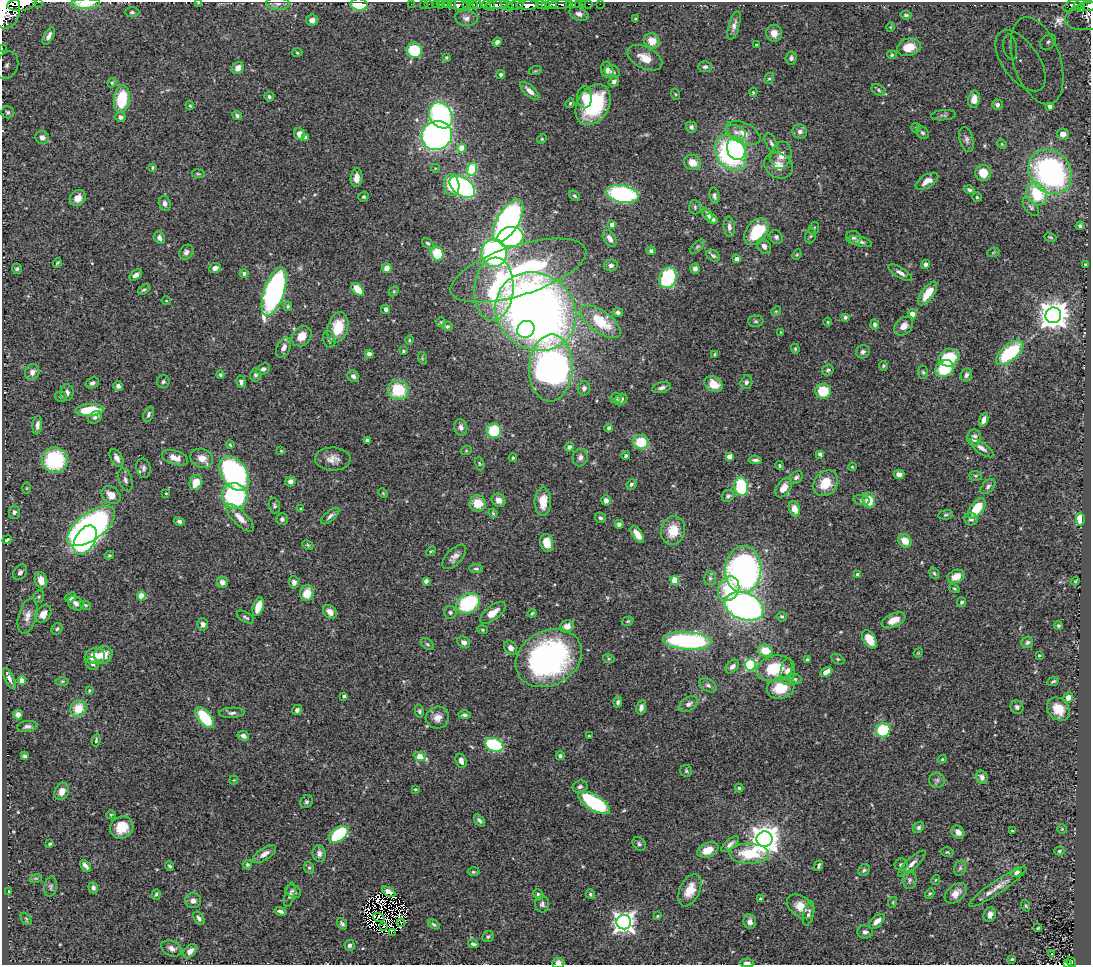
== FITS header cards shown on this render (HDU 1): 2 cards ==
NAXIS1  =                 1089
NAXIS2  =                  963

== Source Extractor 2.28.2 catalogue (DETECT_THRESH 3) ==
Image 1089 x 963 px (HDU 1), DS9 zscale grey, 1 PNG px = 1 image px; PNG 1093 x 967 px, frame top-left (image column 1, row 963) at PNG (2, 2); each listed source drawn as its Kron ellipse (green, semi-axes under 4 px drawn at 4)
Background 1.07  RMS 0.03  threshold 0.0888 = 3 sigma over >= 5 px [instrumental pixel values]
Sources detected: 528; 11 with non-positive FLUX_AUTO (blend fragments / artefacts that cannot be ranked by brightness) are neither listed nor drawn; of the other 517, the 500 brightest by FLUX_AUTO listed and drawn (17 fainter detections omitted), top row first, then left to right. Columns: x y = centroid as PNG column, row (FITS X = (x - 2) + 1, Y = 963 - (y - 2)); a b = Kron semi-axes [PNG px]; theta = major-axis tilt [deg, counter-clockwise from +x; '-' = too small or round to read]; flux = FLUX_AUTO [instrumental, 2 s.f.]
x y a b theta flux
38 2 2 2 - 52
198 3 3 2 - 1.5
22 4 15 6 9 3700
86 4 14 5 2 17
278 4 12 6 -1 7.5
411 4 2 2 - 17
423 4 2 2 - 15
429 4 2 2 - 15
436 4 2 2 - 20
440 4 2 2 - 18
445 4 3 2 - 22
477 4 5 3 - 270
551 4 5 3 - 470
569 4 4 3 - 160
579 4 3 3 - 42
583 4 2 2 - 10
589 4 3 2 - 24
600 4 2 2 - 10
1079 4 6 4 37 200
359 5 8 6 -2 89
452 5 3 3 - 66
459 5 10 5 -6 1600
467 5 4 2 - 140
472 5 5 3 - 220
486 5 5 3 - 130
491 5 5 4 - 210
497 5 12 4 5 820
507 5 8 4 -43 560
516 5 8 4 8 480
528 5 11 4 2 2600
541 5 5 3 - 870
560 5 11 4 4 540
1074 5 11 5 21 360
545 6 3 2 - 84
1088 6 6 5 - 740
1081 8 3 3 - 120
7 10 18 13 82 7600
132 12 7 5 0 3.9
579 14 10 6 -22 7.8
906 15 6 3 -7 3.2
1087 16 22 13 12 590
466 18 11 8 -5 10
635 19 3 3 - 2
312 20 6 5 - 9.7
734 25 15 5 74 9.3
891 27 5 3 - 1.6
774 33 8 8 - 16
49 36 9 4 61 8.9
652 41 8 7 - 26
497 42 5 4 - 7.5
1048 42 9 6 45 7.2
757 45 3 3 - 4.7
909 47 12 8 16 35
1010 47 13 6 -80 13
2 48 2 2 - 11
414 50 8 7 - 110
297 53 5 3 - 2.1
892 55 5 4 - 2.8
446 57 4 3 - 2.5
645 58 19 10 -26 25
791 58 6 5 - 7.6
1020 61 35 18 -55 110
1037 61 45 23 -72 86
7 65 14 11 66 21
705 67 7 5 1 5.6
238 68 6 5 - 16
607 70 8 6 -77 7.5
535 71 6 4 18 2.3
612 72 8 6 -17 4.8
501 74 4 4 - 5.2
769 78 6 4 60 3.3
614 82 5 5 - 6.8
112 83 5 3 - 2.3
879 90 7 5 -29 4.5
530 91 12 5 -42 13
753 92 4 4 - 2.5
675 94 5 3 - 1.8
269 97 5 4 - 4.3
585 97 11 7 88 17
122 99 14 8 83 84
974 99 8 6 79 14
570 103 5 4 - 2.3
190 105 4 4 - 2.4
593 105 22 15 59 180
997 105 5 5 - 6.7
1050 106 4 4 - 10
8 112 6 6 - 3.8
441 115 14 11 -58 390
943 115 12 5 4 5.1
237 116 5 4 - 4.1
120 117 5 5 - 6.7
691 127 6 5 - 6.5
916 128 5 5 - 3.4
800 131 7 7 - 9.3
736 132 11 6 -21 11
743 133 18 10 -25 23
922 133 7 5 -43 4.6
299 134 6 5 - 14
1063 134 6 5 - 14
437 135 15 14 - 790
42 137 7 6 - 7.9
305 137 4 4 - 9.2
542 139 5 4 - 2.5
967 139 13 6 -75 7.8
771 143 11 5 -63 6.1
1002 144 5 4 - 2.4
462 148 4 4 - 32
736 149 11 9 -76 150
731 153 19 14 -55 300
781 155 14 10 74 18
692 162 9 7 -28 21
779 166 15 12 -29 26
152 167 4 3 - 2.5
435 168 4 3 - 1.5
472 169 7 5 74 84
1050 172 23 20 -49 440
983 173 8 8 - 32
198 174 6 3 -8 2.1
357 178 9 6 83 15
927 181 12 6 30 16
452 185 11 7 -80 54
462 187 14 9 -38 350
969 190 5 4 - 4.4
622 194 16 8 -12 310
1037 194 12 9 -59 85
714 195 8 5 -80 5.7
574 196 6 4 -40 3.6
363 197 5 4 - 2.9
977 197 4 4 - 3.1
78 198 8 7 - 15
165 203 8 5 -75 7.3
695 207 7 5 -88 3.9
1031 207 11 6 -50 5.8
707 214 7 4 -61 5.6
712 219 6 4 -35 11
508 221 24 11 59 520
612 225 4 4 - 17
1080 226 4 4 - 4.9
729 227 10 5 -83 8.3
814 228 6 5 - 3.4
757 232 15 10 52 89
810 236 8 5 74 3.4
510 237 13 10 11 300
776 237 7 6 - 5.6
1050 237 6 3 -18 2.3
159 238 7 5 -64 8.6
610 238 9 5 -57 11
854 238 8 6 -25 6
860 242 12 5 -14 6.6
428 243 6 4 -35 3.7
764 246 8 6 -53 8.7
697 247 9 4 45 3.8
651 251 4 4 - 4.9
186 252 8 6 53 7.6
494 253 14 13 - 530
993 253 6 4 19 2.5
437 254 7 6 - 68
797 255 5 4 - 2.5
713 256 7 5 -32 5.2
736 259 4 4 - 19
57 263 5 2 - 2.4
926 264 4 4 - 9.2
611 265 7 6 - 7
1085 265 3 3 - 3.3
215 268 6 4 27 9.8
387 268 5 4 - 19
17 269 5 5 - 3.8
695 269 5 4 - 6.9
518 270 71 25 18 340
244 273 4 4 - 7
900 273 13 5 -32 9.8
136 275 7 4 42 8.6
668 278 10 8 74 150
358 289 7 5 -48 35
494 289 31 19 85 130
144 290 7 4 35 3.4
394 291 6 4 45 2.9
274 292 25 10 71 550
928 293 14 6 54 40
166 301 5 3 - 1.7
288 306 5 4 - 2.8
386 309 5 4 - 6
776 311 5 4 - 2.3
536 312 42 37 -37 1700
618 312 5 4 - 5.2
912 314 5 4 - 16
1053 315 8 8 - 3100
845 317 4 4 - 4.2
756 321 7 6 - 4
441 322 5 4 - 2.3
601 322 23 10 -37 66
828 322 4 4 - 2.2
874 325 5 4 - 5.4
447 326 5 4 - 3.4
904 326 11 8 44 16
338 327 15 10 73 49
526 329 9 8 - 120
781 332 3 3 - 1.6
302 336 11 9 46 25
329 339 9 6 -76 5.2
409 340 4 3 - 1.9
284 347 11 6 62 11
795 349 5 4 - 2.3
403 351 3 3 - 3
863 352 7 6 - 6.6
1010 353 16 8 40 160
369 354 4 4 - 8.8
715 354 4 3 - 4.7
422 358 6 4 -73 2.3
949 358 10 8 17 89
883 366 4 4 - 2.5
551 368 33 22 88 930
263 369 7 5 24 6.8
945 369 10 8 28 79
828 370 6 5 - 4
32 372 8 7 - 13
923 372 6 5 - 3.5
220 375 4 4 - 2.8
256 375 7 5 76 5.2
966 375 7 5 62 5.4
353 376 6 5 - 6.7
163 382 6 6 - 5
241 382 6 4 -77 5.9
746 382 7 5 73 4.6
92 383 7 5 27 5.3
714 384 10 7 -29 30
118 386 5 4 - 7.8
584 388 7 6 - 7.4
662 388 10 5 13 8.2
398 390 10 10 - 80
823 391 7 7 - 62
67 392 8 6 -89 8.9
61 397 6 5 - 4.2
616 398 6 5 - 3.5
621 399 7 5 36 9
90 410 14 6 5 75
148 414 8 5 70 5.2
95 417 7 5 33 6.3
984 420 7 4 70 10
37 425 9 5 84 9.1
461 427 8 6 -76 8.2
609 428 4 4 - 3.8
494 431 7 7 - 98
974 438 8 7 - 12
367 440 4 3 - 4.9
641 442 8 7 - 67
230 445 4 3 - 2.2
569 447 5 4 - 7.1
982 448 14 5 -34 8.2
281 451 4 3 - 1.8
466 451 5 3 - 2
820 454 4 4 - 6.9
626 456 4 4 - 3.7
580 457 9 7 78 9
729 457 4 4 - 22
117 458 10 5 -60 9.7
175 458 13 7 -17 17
202 458 11 9 -21 22
513 458 4 3 - 2.4
333 459 18 11 -2 20
55 460 13 12 - 160
755 460 7 3 -6 4.7
480 464 7 4 -73 2.6
780 465 4 4 - 2.4
852 467 4 3 - 1.8
143 468 10 7 -79 6.7
234 474 19 12 -55 390
899 474 5 4 - 9.2
975 476 6 5 - 3.4
796 477 7 5 44 6.1
125 480 12 6 -72 7.3
290 481 5 5 - 9.5
196 482 8 6 67 25
826 483 14 11 48 45
631 484 5 5 - 5
741 486 9 7 -79 120
988 486 9 5 48 6
27 488 6 4 -90 2
784 488 10 6 55 20
166 493 3 2 - 1.9
383 493 5 3 - 1.9
111 495 10 8 -35 19
235 496 13 12 - 230
728 496 6 5 - 4.8
499 500 7 6 - 11
606 500 5 4 - 8.7
862 500 8 5 -9 4.8
869 500 8 6 -79 32
543 502 14 8 90 33
478 503 8 8 - 33
274 506 8 5 -74 4
977 508 11 6 52 65
301 509 3 3 - 2.1
794 509 8 5 -71 16
14 512 6 5 - 5.7
493 513 5 4 - 2.4
946 515 7 4 10 3.4
330 516 11 5 40 6.9
240 518 18 7 -45 21
600 518 5 5 - 4.6
282 519 6 6 - 5.7
971 519 7 6 - 6.5
1080 519 6 4 88 44
179 521 5 4 - 5.4
619 524 4 4 - 6.7
91 526 28 13 36 970
673 530 14 12 76 44
637 534 9 5 -56 20
7 540 5 3 - 3.3
85 540 16 9 60 250
905 541 7 6 - 29
547 543 9 6 -80 31
308 545 6 4 -26 2.5
431 551 5 3 - 2.2
109 555 5 3 - 2.7
454 557 15 7 47 12
476 569 7 4 -7 3.6
743 569 23 18 85 600
20 572 8 6 59 6.8
934 573 6 4 -60 3.2
858 575 4 4 - 8.7
956 576 9 6 23 24
710 578 7 6 - 4.7
41 580 8 6 -74 19
675 580 4 4 - 74
426 581 4 4 - 5.3
1075 581 4 4 - 2.5
222 582 6 5 - 12
294 582 6 5 - 8.4
729 589 12 10 66 67
954 589 5 4 - 2.7
307 593 8 7 - 32
141 596 4 4 - 45
39 597 6 5 - 3
71 597 6 4 41 6.3
962 602 5 4 - 5.3
76 603 9 6 -36 7.8
468 603 12 9 30 150
86 605 5 3 - 2.4
744 606 20 13 -19 840
258 607 9 5 71 31
330 612 7 6 - 13
450 612 6 6 - 4.3
493 613 15 7 37 23
532 613 4 3 - 2.4
43 614 10 7 50 18
27 616 18 9 74 17
245 617 9 5 -31 5
782 617 5 5 - 3.1
893 620 12 6 24 24
628 621 6 4 18 2.6
203 624 6 5 - 8.4
1058 625 4 4 - 3.2
567 626 7 6 - 15
57 629 6 5 - 3.7
482 630 5 4 - 2.6
869 639 10 6 -59 31
687 641 24 9 -4 290
464 642 7 5 -32 8.5
1027 642 6 5 - 4.4
427 644 7 5 -36 3.6
511 648 8 6 -56 10
765 651 7 6 - 35
918 653 5 3 - 1.7
103 655 9 8 - 26
1039 655 3 3 - 3.2
95 656 10 8 9 34
549 658 35 27 29 470
609 659 6 4 -18 2.4
838 659 7 4 -26 3.2
807 660 4 3 - 4.1
92 664 7 6 - 7.3
750 665 5 5 - 230
732 666 8 5 44 8.6
774 668 18 12 13 79
788 672 13 7 86 18
826 672 6 4 28 15
9 679 11 4 -66 8.4
795 679 6 5 - 3.3
22 681 4 4 - 26
62 681 6 4 1 2.6
1053 681 6 3 23 3.2
708 685 9 6 -31 5.9
780 688 14 10 11 54
89 690 4 3 - 2.1
344 696 3 3 - 4.7
1068 697 5 4 - 12
618 702 5 4 - 4.4
689 704 10 6 34 8.7
641 707 7 4 75 8.1
1017 707 7 6 - 5.6
78 708 8 8 - 38
1058 709 13 10 -49 35
297 710 5 5 - 6.2
419 711 6 4 -80 3.4
232 713 13 5 3 7
18 715 5 5 - 10
464 715 6 4 0 4.9
205 718 12 6 -50 88
438 718 12 11 - 17
27 726 10 5 7 6.1
883 730 7 7 - 100
243 736 6 4 -27 9.7
589 736 3 2 - 1.8
96 740 6 3 78 2.7
494 745 9 6 -21 160
24 756 4 3 - 3.5
420 756 6 4 -21 40
560 756 4 3 - 3.7
942 759 4 4 - 2.1
461 761 7 5 -69 9.3
686 771 6 6 - 3.5
982 777 7 5 -60 9.7
234 780 4 4 - 1.9
937 780 8 7 - 6.4
580 787 7 6 - 5.5
739 788 4 4 - 2.8
415 789 3 2 - 1.9
62 791 9 6 66 15
306 802 7 6 - 3.9
594 803 18 7 -32 250
111 815 5 4 - 2.2
479 820 7 4 -49 4.8
122 827 12 11 - 36
919 827 6 5 - 4.2
1062 829 4 4 - 2.3
1012 831 3 3 - 1.6
958 832 7 6 - 10
339 834 11 6 36 120
764 839 8 8 - 3100
50 844 3 3 - 2.9
639 844 7 6 - 5
730 844 11 4 41 7.4
708 850 11 7 22 33
1059 851 5 4 - 3.1
947 852 6 4 -14 2.7
319 853 8 6 -85 8.5
264 854 13 6 34 13
749 854 20 10 -1 77
247 864 5 4 - 3.8
912 864 18 5 43 13
901 865 6 6 - 6.4
85 866 7 3 -49 7.9
170 866 5 3 - 2.8
819 866 6 3 69 3.9
309 868 6 5 - 3.4
960 868 8 6 76 5.4
864 870 6 5 - 3.9
473 872 6 4 -3 3
1017 872 6 4 37 5.1
36 878 6 3 18 2.5
910 880 9 7 88 6.8
936 880 5 4 - 2.2
51 887 10 6 81 5.3
998 887 34 6 34 21
93 888 5 4 - 5.4
690 890 17 10 65 31
9 891 4 3 - 2.5
293 891 8 6 -29 5.2
389 892 7 4 -30 5.3
930 893 5 3 - 2.1
956 893 13 8 40 18
156 894 5 4 - 3.2
538 894 5 4 - 4.4
590 894 5 4 - 3.6
290 895 12 5 76 5.9
760 899 4 3 - 5.2
193 901 8 7 - 9.2
893 902 5 3 - 1.9
542 904 8 7 - 6
1026 906 6 4 -70 2.7
801 907 15 10 -37 28
280 911 6 4 -15 6.1
808 914 12 5 77 7.8
990 914 7 6 - 11
657 916 3 3 - 2
379 917 6 3 -18 3.9
199 918 7 4 -55 6.7
26 919 7 3 -53 2.6
877 921 9 5 42 15
624 922 7 7 - 1300
750 922 7 6 - 9.4
401 923 4 2 - 2.3
342 924 6 4 -52 4.3
434 924 6 4 -31 3.8
383 926 3 2 - 2.5
1038 928 3 3 - 2.2
393 932 3 2 - 1.9
865 932 7 6 - 6.9
488 937 6 5 - 4
473 944 5 3 - 4.6
349 945 5 5 - 6.2
172 949 11 7 -25 10
190 951 8 5 46 13
1051 954 3 3 - 6.4
1012 959 3 3 - 2.2
1071 962 5 4 - 110
558 963 6 5 - 12
747 963 7 4 0 9.4
1067 963 3 2 - 37
At the frame edge (FLAGS 8, measured only in part): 12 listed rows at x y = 38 2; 198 3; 22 4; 86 4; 359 5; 1088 6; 7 10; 1087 16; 2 48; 558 963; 747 963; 1067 963
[17 fainter detections neither listed nor drawn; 11 non-positive-flux detections neither listed nor drawn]